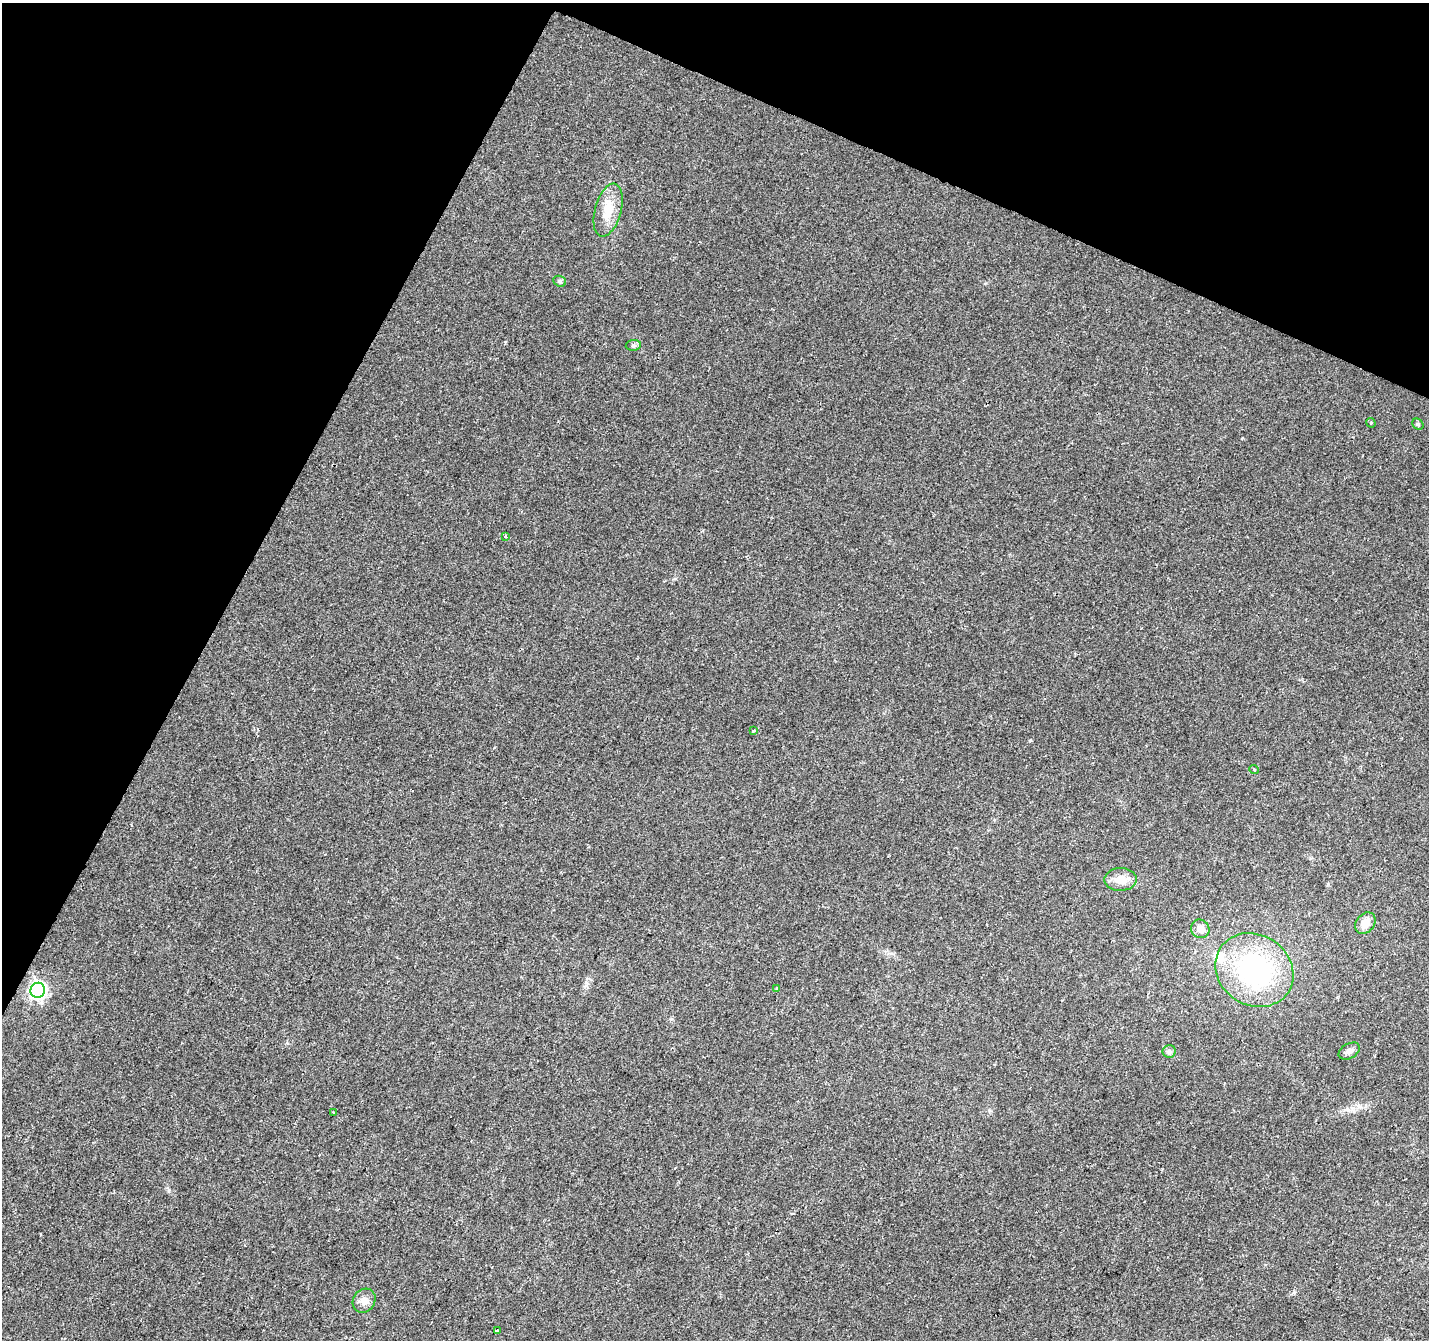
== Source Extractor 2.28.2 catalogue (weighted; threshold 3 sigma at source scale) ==
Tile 2 of 4 x 4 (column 2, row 1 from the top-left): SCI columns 1428-2854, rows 4217-5554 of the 5715 x 5822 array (HDU 1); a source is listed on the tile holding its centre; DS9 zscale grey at full resolution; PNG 1431 x 1342 px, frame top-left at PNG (2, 3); each listed source drawn as its Kron ellipse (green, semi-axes under 4 px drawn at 4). Shown black and unused: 24% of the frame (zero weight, under 2 of 3 exposures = <1% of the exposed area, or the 3 px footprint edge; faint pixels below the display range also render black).
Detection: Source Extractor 2.28.2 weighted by HDU 2 'WHT'; one run over the whole footprint, this tile lists its part. Background 0.0438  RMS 0.0065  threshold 0.0293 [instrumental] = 3 sigma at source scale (4.5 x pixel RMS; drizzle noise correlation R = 1.50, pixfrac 1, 0.0396/0.0396 arcsec/px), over >= 5 px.
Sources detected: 20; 1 inside a brighter listed object's ellipse — not listed separately; the other 19 listed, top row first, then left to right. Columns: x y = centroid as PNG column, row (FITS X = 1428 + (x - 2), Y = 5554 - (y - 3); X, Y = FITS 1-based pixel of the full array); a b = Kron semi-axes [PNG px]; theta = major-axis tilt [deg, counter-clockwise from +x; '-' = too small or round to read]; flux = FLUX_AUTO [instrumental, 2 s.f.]
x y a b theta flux
608 210 27 13 74 14
560 281 6 5 - 1.1
633 345 7 5 7 1.4
1371 423 5 4 - 0.67
1418 424 6 5 - 0.88
505 536 4 3 - 1.1
753 731 3 2 - 1
1254 769 5 3 - 0.59
1120 879 16 11 1 8.1
1365 923 12 9 52 6.6
1200 929 9 9 - 4.6
1254 970 41 35 -33 99
777 988 3 3 - 0.63
38 990 7 7 - 180
1169 1051 6 6 - 1.5
1349 1051 11 7 30 2.9
334 1113 3 3 - 1.3
364 1301 13 10 54 4.7
497 1331 4 3 - 1.3
Unlisted compact peaks at least as high as the median listed source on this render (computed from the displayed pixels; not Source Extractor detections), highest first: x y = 1030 740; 169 1191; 671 1019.